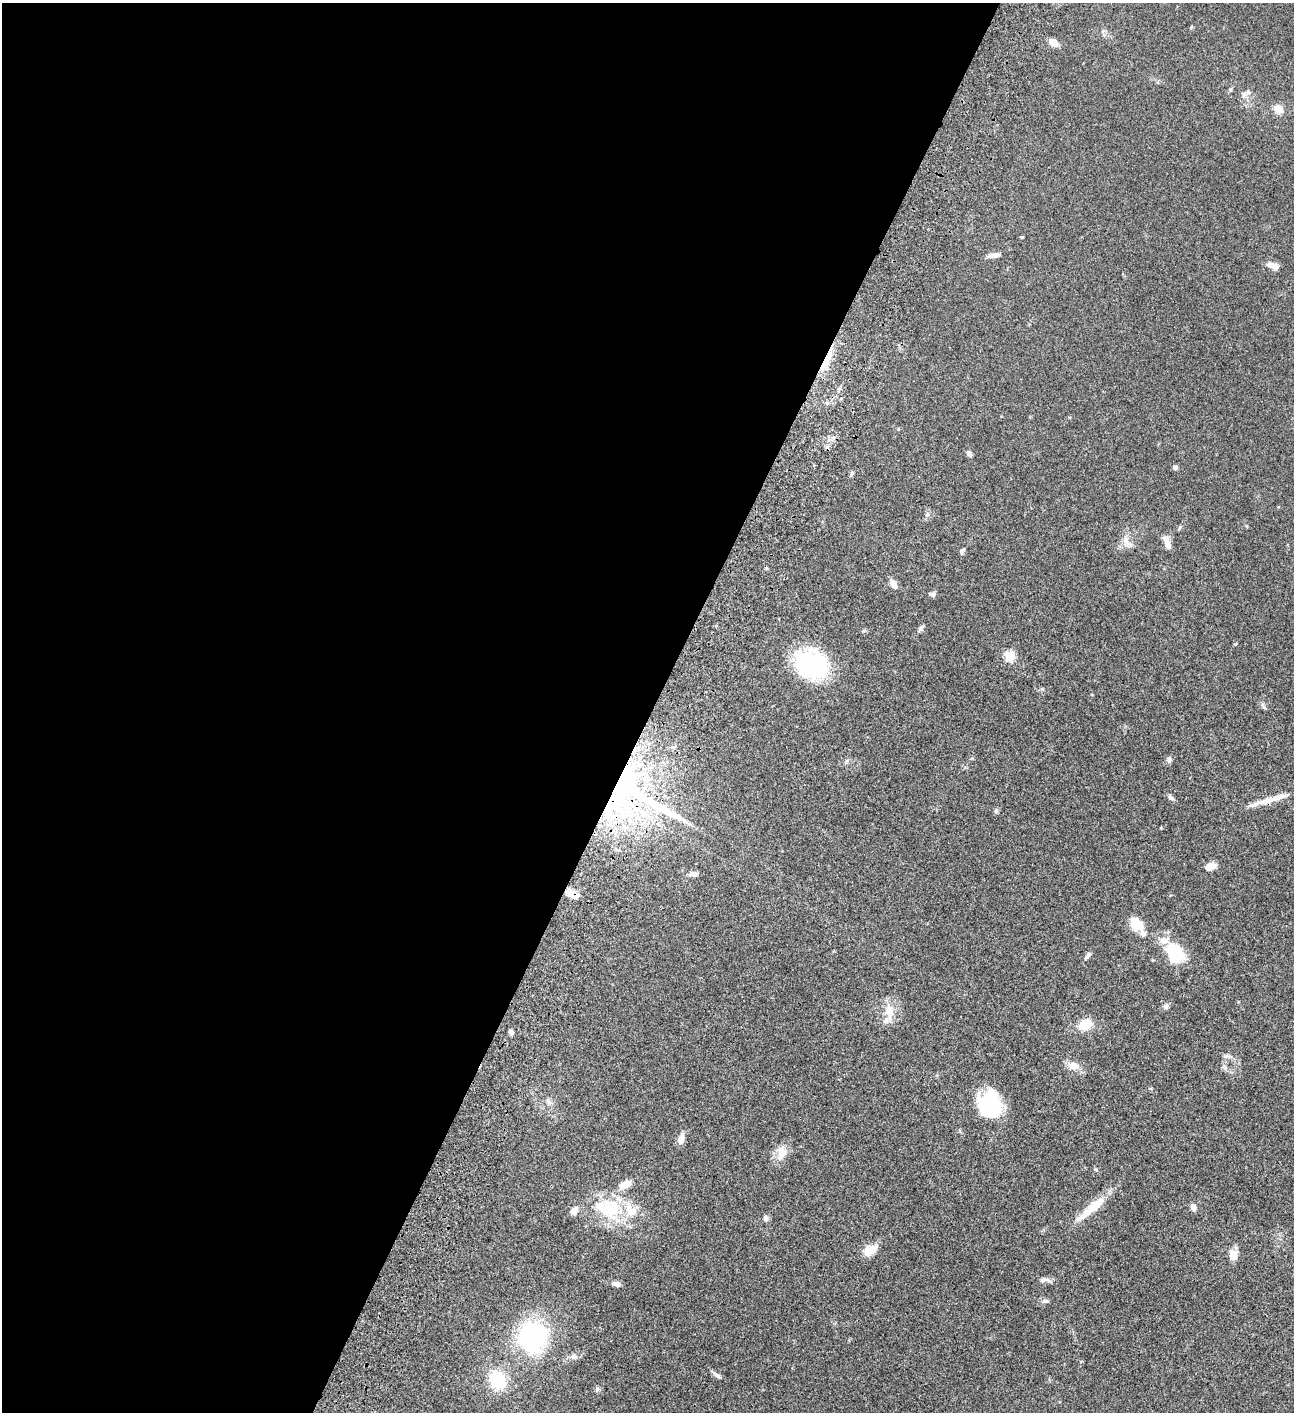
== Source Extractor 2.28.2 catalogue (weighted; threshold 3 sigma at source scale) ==
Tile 5 of 4 x 4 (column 1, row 2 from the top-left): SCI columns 505-1796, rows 3023-4432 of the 6049 x 6047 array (HDU 1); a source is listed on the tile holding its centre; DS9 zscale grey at full resolution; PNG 1296 x 1414 px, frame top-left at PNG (2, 3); no overlay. Shown black and unused: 51% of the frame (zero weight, under 3 of 4 exposures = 13% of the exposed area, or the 3 px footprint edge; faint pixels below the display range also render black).
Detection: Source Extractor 2.28.2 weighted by HDU 2 'WHT'; one run over the whole footprint, this tile lists its part. Background 0.064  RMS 0.0059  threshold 0.0264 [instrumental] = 3 sigma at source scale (4.5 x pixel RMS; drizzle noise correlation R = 1.50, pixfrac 1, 0.05/0.05 arcsec/px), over >= 5 px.
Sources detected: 68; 2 inside a brighter object's white glare — not listed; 7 inside a brighter listed object's ellipse — not listed separately; the other 59 listed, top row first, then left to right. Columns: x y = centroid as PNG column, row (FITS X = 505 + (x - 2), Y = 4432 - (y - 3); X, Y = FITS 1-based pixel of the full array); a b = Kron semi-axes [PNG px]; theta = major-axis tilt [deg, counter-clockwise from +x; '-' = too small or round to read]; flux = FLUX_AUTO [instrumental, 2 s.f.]
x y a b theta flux
1053 42 9 6 -43 5.4
1244 94 9 8 - 2.4
1278 109 12 10 -33 4.2
1022 237 5 4 - 0.48
994 255 16 6 9 2.9
1272 265 17 7 -27 3.5
826 361 23 7 61 9
839 389 6 5 - 1
898 429 5 4 - 0.51
969 454 8 5 -56 1.6
1175 467 6 5 - 1.2
852 473 7 4 62 0.94
1278 507 4 3 - 0.39
1247 526 5 3 - 0.48
1180 527 6 4 71 0.68
1126 540 12 8 88 3.8
1167 543 16 6 -72 4.4
962 551 8 5 55 1.1
893 584 14 7 -63 2.8
932 594 8 6 -17 1.5
921 628 10 5 54 1.3
1010 656 6 5 - 31
811 665 35 28 -28 55
1169 760 7 6 - 1.7
628 790 76 44 -31 250
1171 798 9 6 -39 1.4
1264 802 41 7 17 7.7
996 811 7 5 68 0.98
1210 866 13 7 19 4.7
693 874 14 6 -4 2.4
569 892 14 9 -46 4.4
1137 925 23 11 -49 11
1175 951 22 14 -53 25
1088 956 10 5 48 1.6
1166 1006 9 6 61 1.5
889 1011 17 13 -70 7.9
1085 1024 16 11 27 10
511 1032 5 4 - 1.6
1227 1056 11 5 3 1.6
1073 1066 13 10 -5 5.1
548 1101 12 5 -53 1.9
987 1104 30 21 -74 36
681 1139 11 7 76 4.2
782 1153 21 12 69 6.2
625 1184 16 9 28 5.1
1193 1207 8 6 -62 2.1
609 1209 43 27 -20 33
1088 1211 45 9 39 11
766 1218 8 6 -87 1.5
870 1250 18 11 27 7.2
1233 1255 13 9 -79 4.9
1044 1280 16 6 5 2.2
616 1284 9 6 -9 2.5
1045 1301 8 6 13 1.3
532 1336 26 23 87 76
574 1357 9 7 -11 1.9
717 1375 15 4 -32 1.8
497 1380 19 15 -59 23
597 1389 6 5 - 1
Overlapping masked pixels (flux is a lower limit): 4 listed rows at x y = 826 361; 628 790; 1264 802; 569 892
Unlisted compact peaks at least as high as the median listed source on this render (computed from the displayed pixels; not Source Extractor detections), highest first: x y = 1235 644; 927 515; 1264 707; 1161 828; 766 568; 863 631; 1042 689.